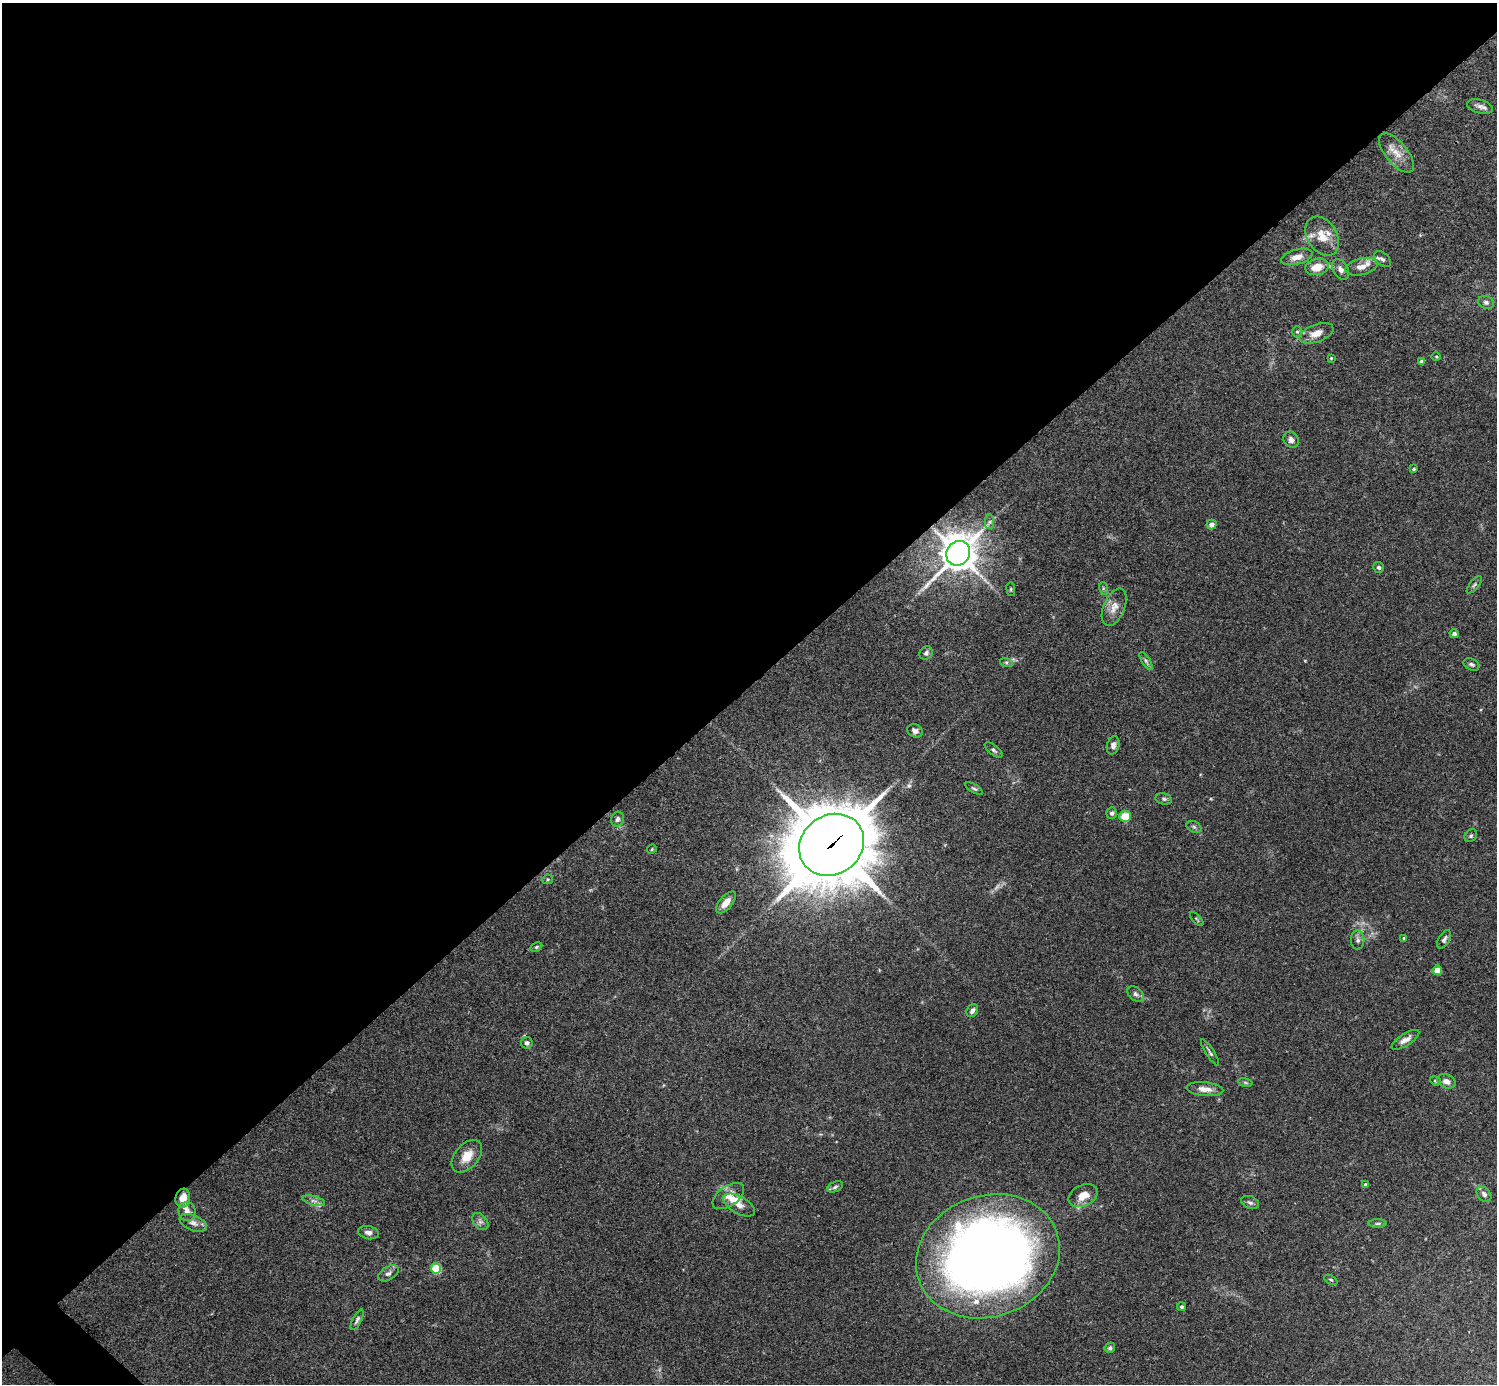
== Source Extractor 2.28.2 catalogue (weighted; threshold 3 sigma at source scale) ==
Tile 2 of 4 x 4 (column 2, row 1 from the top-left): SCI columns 1498-2992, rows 4305-5686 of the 5987 x 5987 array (HDU 1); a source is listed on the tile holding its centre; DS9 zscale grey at full resolution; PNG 1499 x 1386 px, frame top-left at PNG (2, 3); each listed source drawn as its Kron ellipse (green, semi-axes under 4 px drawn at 4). Shown black and unused: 50% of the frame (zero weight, under 3 of 4 exposures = <1% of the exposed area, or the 3 px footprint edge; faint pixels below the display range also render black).
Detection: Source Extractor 2.28.2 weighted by HDU 2 'WHT'; one run over the whole footprint, this tile lists its part. Background 0.0754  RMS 0.0055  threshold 0.0246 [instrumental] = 3 sigma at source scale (4.5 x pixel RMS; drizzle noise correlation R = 1.50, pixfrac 1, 0.05/0.05 arcsec/px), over >= 5 px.
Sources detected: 86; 1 too faint to see at this stretch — neither listed nor drawn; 5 inside a brighter listed object's ellipse — not listed separately; the other 80 listed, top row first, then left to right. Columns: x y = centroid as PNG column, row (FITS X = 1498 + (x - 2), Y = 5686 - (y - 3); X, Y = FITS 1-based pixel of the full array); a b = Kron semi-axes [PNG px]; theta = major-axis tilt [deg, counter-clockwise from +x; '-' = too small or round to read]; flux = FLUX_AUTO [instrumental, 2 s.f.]
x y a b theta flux
1480 106 13 6 -14 2.5
1396 153 24 11 -50 7.1
1322 236 21 14 -58 9.3
1297 257 16 7 15 4.8
1382 259 10 6 -40 1.6
1317 267 12 8 13 8.2
1362 267 16 8 15 5.6
1341 269 11 7 -61 2.8
1486 302 8 6 -23 1.7
1297 332 5 4 - 0.7
1316 333 18 8 20 5.9
1436 356 5 3 - 0.49
1331 358 3 3 - 0.58
1422 362 4 4 - 1.6
1291 440 8 7 - 2.5
1414 469 3 3 - 0.81
989 522 7 4 -89 1.1
1212 525 5 5 - 2.6
958 553 13 11 50 1200
1379 567 6 5 - 1.1
1474 585 10 4 51 1.1
1103 588 6 4 -73 0.8
1011 589 7 3 -83 0.66
1114 607 20 10 67 5.6
1454 634 4 4 - 1.4
926 653 7 6 - 1.5
1146 661 10 4 -58 1.3
1006 662 6 4 -18 0.85
1471 664 8 5 -25 1.3
915 731 8 6 -24 2.2
1113 745 9 6 74 2.2
994 750 10 5 -38 1.3
974 789 10 4 -31 1
1164 799 8 5 -10 1.1
1112 813 6 5 - 1.4
1125 816 6 5 - 10
617 819 7 6 - 1.5
1194 827 8 5 -30 1.1
1471 836 7 5 46 1.1
832 845 34 29 35 4500
652 849 5 4 - 0.55
548 879 5 4 - 0.67
726 902 13 6 49 4.9
1197 919 9 3 -47 0.63
1404 938 4 3 - 0.95
1444 939 10 5 59 1.7
1358 940 9 6 -90 1.9
536 947 6 4 27 0.83
1437 970 5 4 - 9.2
1135 994 9 6 -41 1.6
972 1010 7 5 64 1.8
1405 1040 16 6 32 3.5
527 1043 6 6 - 1.8
1210 1053 15 3 -57 1.2
1435 1081 5 4 - 0.71
1446 1081 10 6 -23 2.8
1245 1083 7 4 -9 0.77
1205 1089 18 7 -6 4.6
467 1156 19 11 50 7.9
1365 1184 4 4 - 0.78
835 1187 8 5 25 1.2
1484 1194 8 6 -47 2
728 1196 18 10 35 5.4
1083 1196 15 10 26 6.9
183 1198 9 7 80 6.2
314 1201 11 4 -15 1.9
1250 1202 9 6 -21 1.6
739 1205 17 8 -30 4
187 1212 9 8 - 2.7
480 1222 10 6 -48 1.9
193 1223 14 7 -22 2.9
1378 1223 9 4 1 1.1
368 1233 10 6 -13 2.2
988 1256 73 60 20 600
436 1268 5 5 - 31
388 1273 11 6 30 1.9
1331 1280 7 4 -29 0.81
1181 1307 4 4 - 1.1
357 1320 11 4 63 1.4
1110 1348 5 5 - 1.2
Overlapping masked pixels (flux is a lower limit): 3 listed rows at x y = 958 553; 832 845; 183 1198